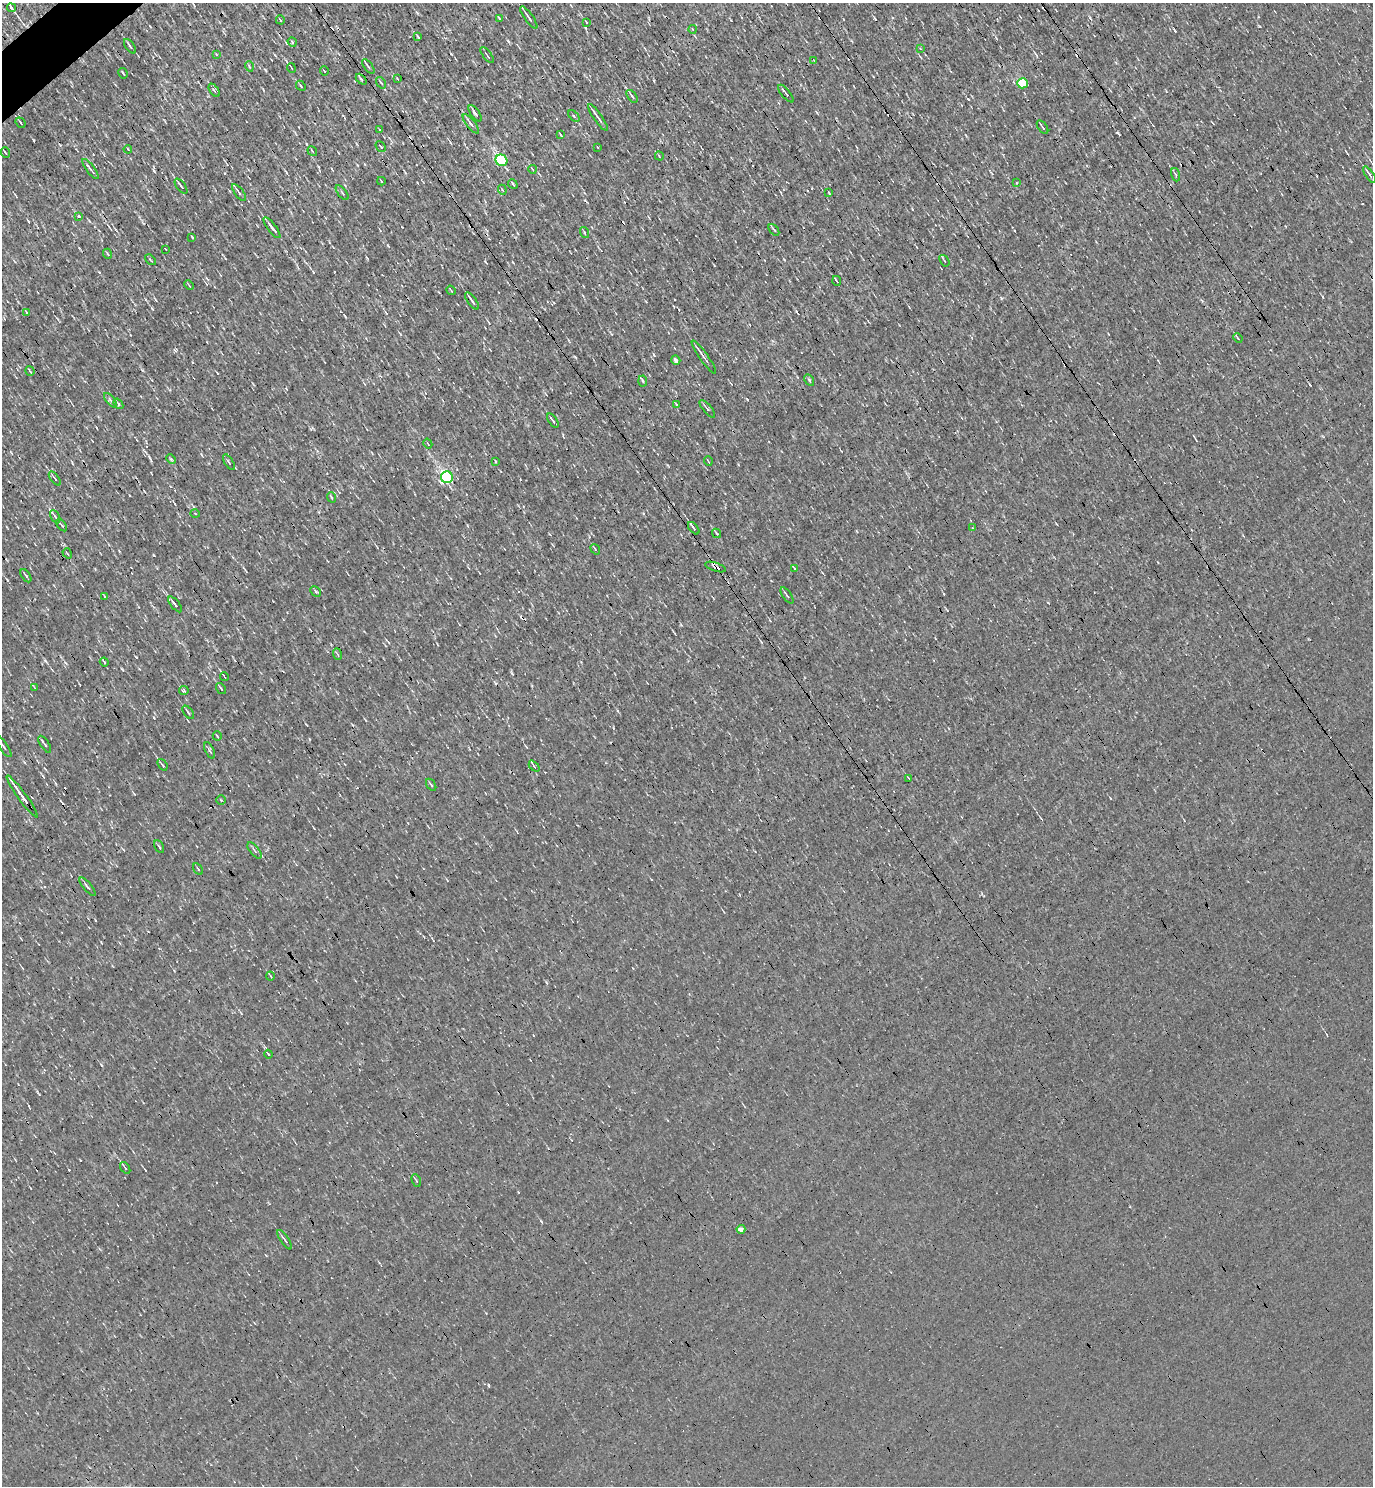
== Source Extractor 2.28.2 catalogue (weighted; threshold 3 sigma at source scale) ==
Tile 11 of 4 x 4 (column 3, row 3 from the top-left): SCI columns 2898-4268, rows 1485-2968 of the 5935 x 5937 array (HDU 1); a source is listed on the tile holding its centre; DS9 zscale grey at full resolution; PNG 1375 x 1488 px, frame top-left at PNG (2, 3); each listed source drawn as its Kron ellipse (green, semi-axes under 4 px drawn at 4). Shown black and unused: <1% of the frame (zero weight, under 3 of 4 exposures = <1% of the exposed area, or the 3 px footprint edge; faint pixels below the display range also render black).
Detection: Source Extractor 2.28.2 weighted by HDU 2 'WHT'; one run over the whole footprint, this tile lists its part. Background 0.00207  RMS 0.043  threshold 0.193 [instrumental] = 3 sigma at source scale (4.5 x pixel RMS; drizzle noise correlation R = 1.50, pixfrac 1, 0.05/0.05 arcsec/px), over >= 5 px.
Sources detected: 133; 5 cosmic-ray / hot-pixel residue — neither listed nor drawn; the other 128 listed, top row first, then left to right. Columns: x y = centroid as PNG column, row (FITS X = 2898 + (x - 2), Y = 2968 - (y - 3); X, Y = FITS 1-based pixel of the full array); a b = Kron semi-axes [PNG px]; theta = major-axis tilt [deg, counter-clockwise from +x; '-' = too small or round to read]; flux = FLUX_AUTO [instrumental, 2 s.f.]
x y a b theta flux
11 8 4 2 - 9.1
529 17 13 3 -55 14
499 18 4 2 - 5
280 20 4 2 - 4.2
586 22 3 2 - 3.7
692 29 4 3 - 3.1
418 37 4 3 - 3.8
292 42 5 4 - 5.5
130 46 8 2 -54 10
920 48 3 2 - 3
216 54 4 3 - 3.4
487 55 9 2 -53 5
814 61 3 2 - 3
249 66 5 3 - 4.3
368 66 8 3 -52 7.9
291 68 5 2 - 4
324 71 5 2 - 3.1
123 73 5 2 - 4.8
397 78 4 2 - 2.6
361 79 6 3 -45 5.1
381 83 6 3 -54 4.8
1023 83 5 5 - 200
301 86 5 3 - 5.4
214 90 7 3 -54 7.2
786 94 11 2 -50 7.3
632 96 7 3 -54 10
475 113 9 3 -54 12
574 116 7 4 -46 7.7
598 117 16 2 -55 18
21 123 5 2 - 4.9
471 124 12 4 -52 13
1043 127 8 2 -55 7.6
380 130 3 2 - 2.6
561 135 4 2 - 3.4
381 146 6 3 -49 4.8
597 147 3 2 - 2.9
128 149 4 3 - 3.9
312 151 5 2 - 3.5
5 153 5 2 - 4.9
659 156 4 2 - 3
501 160 6 5 - 470
91 169 12 3 -53 10
532 169 4 2 - 3.5
1176 175 7 3 -71 5.9
1369 175 9 2 -55 12
381 181 4 2 - 3.8
1016 183 4 3 - 5.8
513 184 5 2 - 7.1
181 186 9 3 -54 9.3
502 190 5 3 - 4.2
239 192 10 3 -52 10
342 193 9 2 -51 5.2
829 193 3 2 - 3.3
78 216 3 3 - 12
272 228 13 3 -53 19
774 230 7 3 -49 5.9
585 233 6 3 -71 4.2
192 237 4 2 - 4.1
166 249 3 2 - 3.5
108 254 5 3 - 4.2
150 260 6 2 -46 3.8
944 261 6 2 -54 4
837 281 5 2 - 4.9
189 285 5 3 - 4.7
451 290 5 2 - 4.1
472 301 10 2 -54 14
26 312 4 2 - 2.9
1238 338 5 3 - 4.1
704 357 20 2 -55 19
676 360 5 3 - 65
30 371 5 2 - 4.6
809 380 6 4 -59 6.2
643 381 5 3 - 4.9
111 400 9 3 -51 7.3
118 404 6 3 -52 6.3
676 405 3 2 - 5.9
707 409 11 4 -50 9.5
553 421 8 2 -55 9.2
428 444 5 3 - 3.6
171 459 5 3 - 4.8
495 461 4 2 - 3.1
708 461 5 3 - 3.6
229 462 9 2 -58 4.7
447 477 6 6 - 590
55 478 8 3 -52 6.3
331 497 5 3 - 3.6
195 514 4 3 - 3.4
55 517 7 4 -62 8.4
62 525 7 2 -51 7.5
694 528 7 3 -48 9
973 528 3 2 - 3.7
717 533 5 2 - 4.7
595 549 5 3 - 4
67 553 5 2 - 4.7
716 567 11 3 -19 13
794 569 3 3 - 13
26 576 7 2 -54 6.1
316 591 6 3 -44 5.4
787 595 9 2 -54 6.4
105 597 4 2 - 3.4
175 604 9 3 -50 17
337 654 6 3 -69 4.6
104 662 4 3 - 5.1
224 676 4 2 - 3.7
34 687 4 2 - 3.4
221 688 6 2 -54 4.5
184 691 5 4 - 5.9
188 712 7 2 -53 7.8
217 736 5 2 - 3.6
45 744 10 3 -57 7.9
3 747 12 3 -55 9
210 750 9 4 -66 7.9
162 765 6 2 -51 7.2
534 766 6 3 -46 6.2
909 778 3 2 - 3.4
431 785 7 3 -56 4.9
22 796 26 3 -54 46
221 800 4 4 - 5.5
159 847 7 3 -62 5.1
255 850 10 4 -51 9.7
198 869 6 2 -57 4.7
87 887 11 3 -50 10
270 976 4 2 - 3.8
268 1054 4 2 - 4.1
125 1168 7 3 -56 6
416 1181 7 3 -68 5.1
741 1229 4 4 - 27
285 1240 11 3 -55 9.2
Overlapping masked pixels (flux is a lower limit): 2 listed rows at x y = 716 567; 22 796
Isophote crosses this tile's border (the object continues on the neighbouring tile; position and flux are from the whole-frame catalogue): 1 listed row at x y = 3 747
Unlisted compact peaks at least as high as the median listed source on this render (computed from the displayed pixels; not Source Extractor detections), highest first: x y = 154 555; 1118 133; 154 171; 136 657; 34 140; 541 1221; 747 399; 152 308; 45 661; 968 99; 1090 18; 1001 298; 654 81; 508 41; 654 355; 585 200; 159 410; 575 357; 60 145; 367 258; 122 669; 512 673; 796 311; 175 350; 39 1094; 585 28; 265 70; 101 1065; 388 245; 80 1160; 149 457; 784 259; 488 1386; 154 718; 345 316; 99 272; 101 942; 731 20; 313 272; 446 497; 402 227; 485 261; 1175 31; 546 982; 912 209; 95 920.